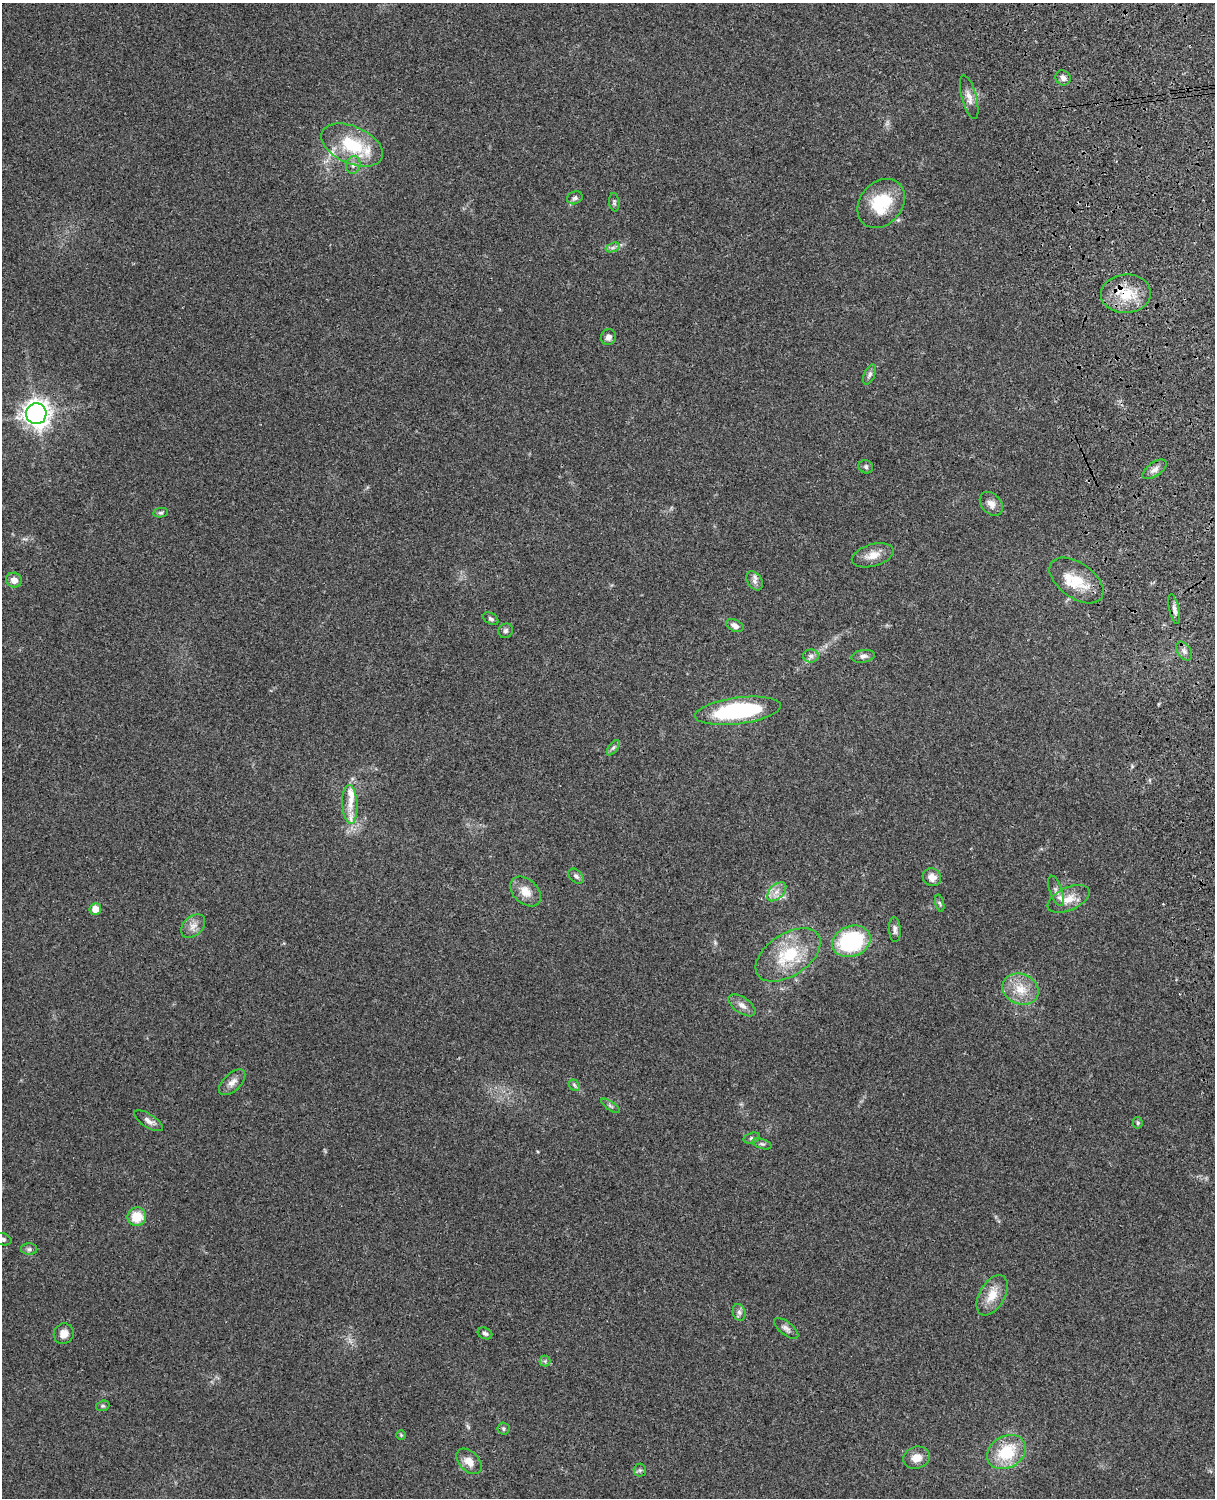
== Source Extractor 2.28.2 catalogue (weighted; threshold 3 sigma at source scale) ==
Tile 6 of 4 x 3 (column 2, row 2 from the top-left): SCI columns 1330-2542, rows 1659-3154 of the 5088 x 4927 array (HDU 1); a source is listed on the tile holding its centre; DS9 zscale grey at full resolution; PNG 1217 x 1500 px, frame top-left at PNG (2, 3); each listed source drawn as its Kron ellipse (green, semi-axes under 4 px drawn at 4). Shown black and unused: <1% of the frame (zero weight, under 3 of 4 exposures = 6% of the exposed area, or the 3 px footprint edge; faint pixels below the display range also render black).
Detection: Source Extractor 2.28.2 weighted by HDU 2 'WHT'; one run over the whole footprint, this tile lists its part. Background 0.109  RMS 0.0066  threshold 0.0297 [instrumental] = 3 sigma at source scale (4.5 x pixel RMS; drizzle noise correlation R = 1.50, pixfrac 1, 0.05/0.05 arcsec/px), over >= 5 px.
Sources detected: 70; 3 inside a brighter listed object's ellipse — not listed separately; the other 67 listed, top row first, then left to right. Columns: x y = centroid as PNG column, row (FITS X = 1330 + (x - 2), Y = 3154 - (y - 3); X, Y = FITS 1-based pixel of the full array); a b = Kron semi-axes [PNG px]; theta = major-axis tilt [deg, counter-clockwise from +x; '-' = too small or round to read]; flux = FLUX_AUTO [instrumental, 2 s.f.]
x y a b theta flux
1063 78 8 7 - 2.7
969 97 23 7 -75 5.2
352 145 33 18 -24 32
353 165 9 7 74 3
575 198 8 6 20 1.6
614 202 9 5 -83 1.4
881 203 27 21 49 30
613 247 7 4 19 1.7
1126 294 25 19 4 21
608 337 8 7 - 2.9
870 375 11 5 66 2
36 414 10 10 - 490
866 467 7 6 - 1.5
1155 469 14 7 35 3.5
991 504 13 9 -49 4.5
161 513 7 4 7 1.1
873 555 21 11 16 8
14 580 8 7 - 4.5
1077 580 31 17 -35 20
755 581 10 7 -56 2.8
1174 609 15 5 -78 2.7
491 619 8 5 -32 1.6
735 626 9 6 -27 3.6
506 631 7 7 - 1.8
1184 651 10 6 -58 2.6
811 656 8 6 1 2.2
863 656 11 6 9 2.4
738 711 43 13 7 75
613 748 9 4 54 1.7
350 804 19 7 -87 8.4
576 876 9 6 -43 1.9
932 877 9 8 - 5
1056 891 16 6 -71 3.7
526 892 17 12 -43 8
777 892 11 7 45 4.5
1068 899 22 11 24 9.6
940 903 9 3 -76 1.1
95 909 6 6 - 7.8
193 926 14 9 43 4.9
895 929 12 6 -87 2.5
851 941 20 15 21 64
788 955 36 21 33 33
1021 989 18 15 -24 13
742 1005 15 8 -34 4.2
232 1082 16 8 44 4.4
574 1085 6 4 -49 1.2
610 1106 11 2 -35 1.1
148 1121 16 6 -32 3.4
1138 1123 6 5 - 0.97
752 1138 8 5 17 1.6
762 1144 10 5 -17 1.5
137 1217 9 9 - 14
3 1239 9 6 -16 1.7
29 1249 8 5 0 1.6
992 1295 22 12 60 11
739 1312 8 6 -74 2.1
786 1328 14 6 -38 2.7
485 1333 7 5 -24 1.6
64 1334 10 10 - 5.4
545 1361 5 5 - 1.2
103 1406 7 5 18 1.1
503 1429 6 6 - 1.3
401 1435 5 5 - 0.76
1006 1452 20 15 31 27
917 1458 14 11 17 6.9
469 1461 15 10 -44 6.6
640 1470 6 6 - 1.3
Overlapping masked pixels (flux is a lower limit): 1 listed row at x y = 1126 294
Isophote crosses this tile's border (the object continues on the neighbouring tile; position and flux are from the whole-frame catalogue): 1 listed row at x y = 3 1239